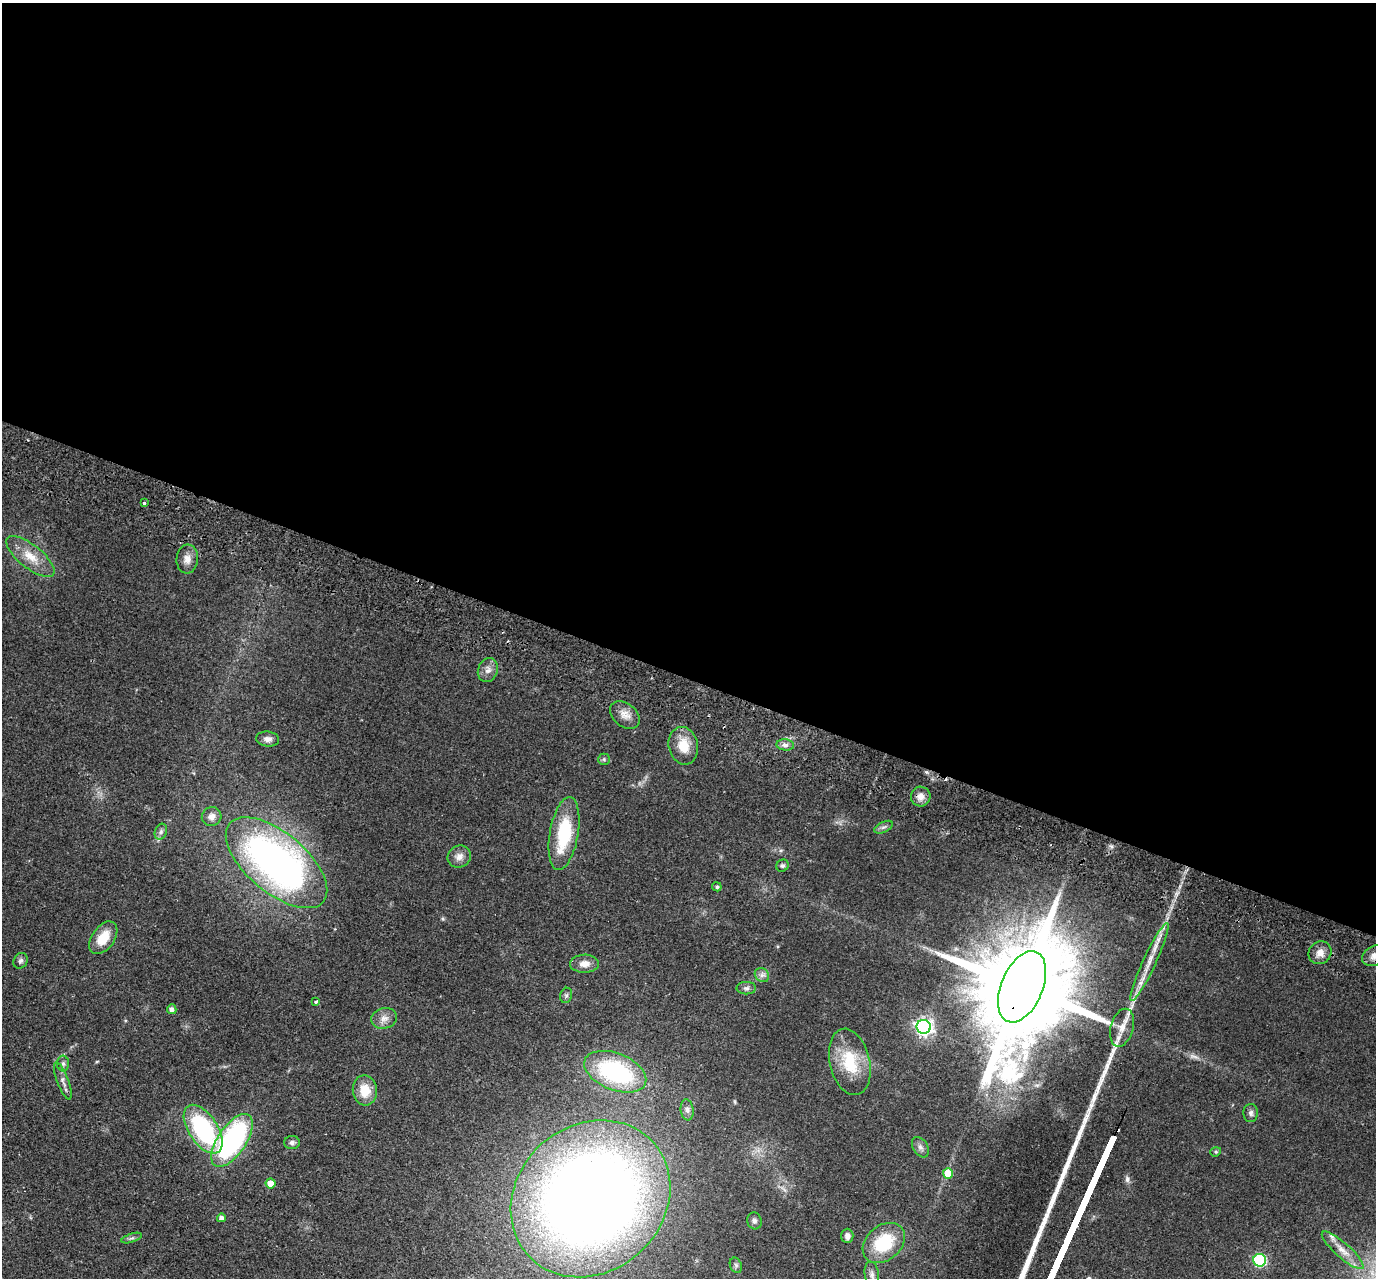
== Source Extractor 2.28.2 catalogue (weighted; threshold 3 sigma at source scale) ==
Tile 3 of 4 x 4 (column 3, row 1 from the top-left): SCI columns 2775-4148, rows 4154-5429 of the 5549 x 5621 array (HDU 1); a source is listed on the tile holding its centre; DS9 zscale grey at full resolution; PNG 1378 x 1280 px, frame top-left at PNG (2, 3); each listed source drawn as its Kron ellipse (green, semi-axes under 4 px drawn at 4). Shown black and unused: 53% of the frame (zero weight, under 2 of 3 exposures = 3% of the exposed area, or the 3 px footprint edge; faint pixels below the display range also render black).
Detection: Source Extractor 2.28.2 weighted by HDU 2 'WHT'; one run over the whole footprint, this tile lists its part. Background 0.0798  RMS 0.008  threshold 0.0358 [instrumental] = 3 sigma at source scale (4.5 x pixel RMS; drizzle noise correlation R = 1.50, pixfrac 1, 0.05/0.05 arcsec/px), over >= 5 px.
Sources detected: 62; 2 cosmic-ray / hot-pixel residue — neither listed nor drawn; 3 inside a brighter listed object's ellipse — not listed separately; the other 57 listed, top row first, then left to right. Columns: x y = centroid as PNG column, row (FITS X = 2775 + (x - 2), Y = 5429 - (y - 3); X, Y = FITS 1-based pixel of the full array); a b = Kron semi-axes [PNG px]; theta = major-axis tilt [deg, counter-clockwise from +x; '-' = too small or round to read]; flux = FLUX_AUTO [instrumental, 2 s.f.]
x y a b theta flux
144 503 3 3 - 2.6
30 556 29 11 -39 15
187 559 14 10 85 6.2
488 670 12 10 68 4.9
625 715 16 11 -39 7.1
268 739 11 7 -5 3.7
785 745 9 5 -7 3
683 746 19 14 -78 16
604 759 6 5 - 1.3
921 796 10 10 - 5.5
212 817 10 9 - 5
884 827 10 5 26 2.3
161 832 8 6 70 2.3
564 834 37 14 80 45
459 857 12 10 31 5.5
276 863 61 30 -40 350
782 866 6 5 - 1.5
717 887 5 4 - 1.5
103 938 18 11 54 16
1320 953 12 11 - 6.4
1375 955 13 9 27 6.3
21 961 8 6 58 2.1
1149 962 43 6 65 14
584 964 14 9 2 6.6
762 975 8 6 -45 2.8
1022 987 37 21 67 24000
746 988 10 6 0 2.5
566 995 8 6 70 1.8
316 1002 3 3 - 1.8
172 1009 5 4 - 2.9
384 1018 13 10 15 5.6
924 1027 7 7 - 280
1122 1028 19 11 74 9.1
850 1062 34 20 -77 34
63 1064 8 6 -89 2.2
615 1072 32 18 -22 95
63 1081 20 6 -69 3.9
365 1090 15 12 -83 15
687 1110 10 6 -83 3.1
1251 1113 9 7 -89 2.6
203 1129 28 14 -57 90
232 1140 30 14 56 150
292 1143 8 6 1 2.2
920 1147 11 7 -57 3.2
1216 1152 5 4 - 1.2
948 1173 5 5 - 14
271 1183 5 5 - 12
590 1199 84 73 41 1100
221 1218 4 4 - 3.2
754 1221 8 7 - 2.3
847 1236 7 6 - 3.2
132 1238 11 3 18 1.7
884 1243 23 17 41 38
1343 1250 27 7 -42 9.5
1260 1260 6 6 - 79
736 1265 8 6 -68 1.9
872 1275 13 7 -81 3.4
Overlapping masked pixels (flux is a lower limit): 1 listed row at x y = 1022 987
Isophote crosses this tile's border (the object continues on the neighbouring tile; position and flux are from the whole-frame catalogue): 1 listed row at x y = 1375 955
Unlisted compact peaks at least as high as the median listed source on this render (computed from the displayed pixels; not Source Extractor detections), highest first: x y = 1127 1179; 1091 1105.